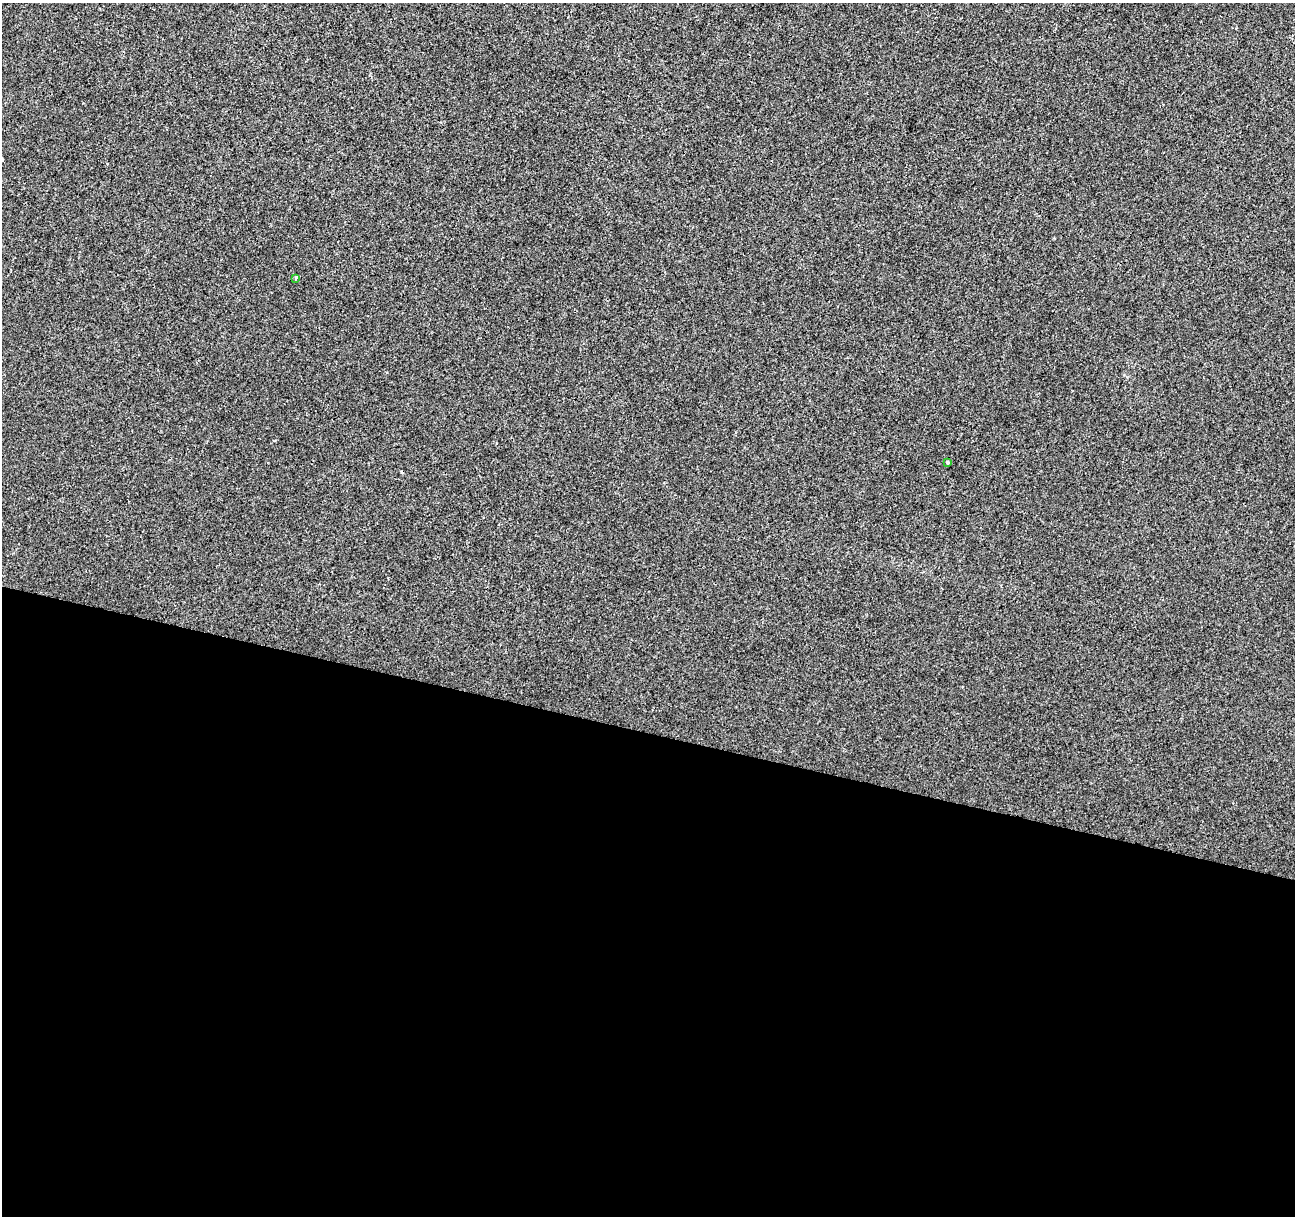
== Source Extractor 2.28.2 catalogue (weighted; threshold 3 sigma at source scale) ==
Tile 14 of 4 x 4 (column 2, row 4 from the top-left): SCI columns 1294-2586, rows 220-1433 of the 5181 x 5359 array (HDU 1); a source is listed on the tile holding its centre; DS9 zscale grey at full resolution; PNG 1297 x 1218 px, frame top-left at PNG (2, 3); each listed source drawn as its Kron ellipse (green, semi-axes under 4 px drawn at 4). Shown black and unused: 40% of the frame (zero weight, under 2 of 3 exposures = <1% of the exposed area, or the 3 px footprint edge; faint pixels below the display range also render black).
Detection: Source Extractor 2.28.2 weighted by HDU 2 'WHT'; one run over the whole footprint, this tile lists its part. Background 1.13e-04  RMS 0.0042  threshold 0.0188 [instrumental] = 3 sigma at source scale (4.5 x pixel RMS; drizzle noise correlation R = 1.50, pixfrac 1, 0.0396/0.0396 arcsec/px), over >= 5 px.
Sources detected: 3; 1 cosmic-ray / hot-pixel residue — neither listed nor drawn; the other 2 listed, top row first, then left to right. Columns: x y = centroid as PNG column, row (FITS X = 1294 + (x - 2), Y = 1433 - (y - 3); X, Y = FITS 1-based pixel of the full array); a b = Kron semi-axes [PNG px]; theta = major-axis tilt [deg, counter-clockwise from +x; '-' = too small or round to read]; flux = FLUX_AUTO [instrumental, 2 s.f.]
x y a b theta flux
296 278 4 3 - 0.67
947 462 3 3 - 1